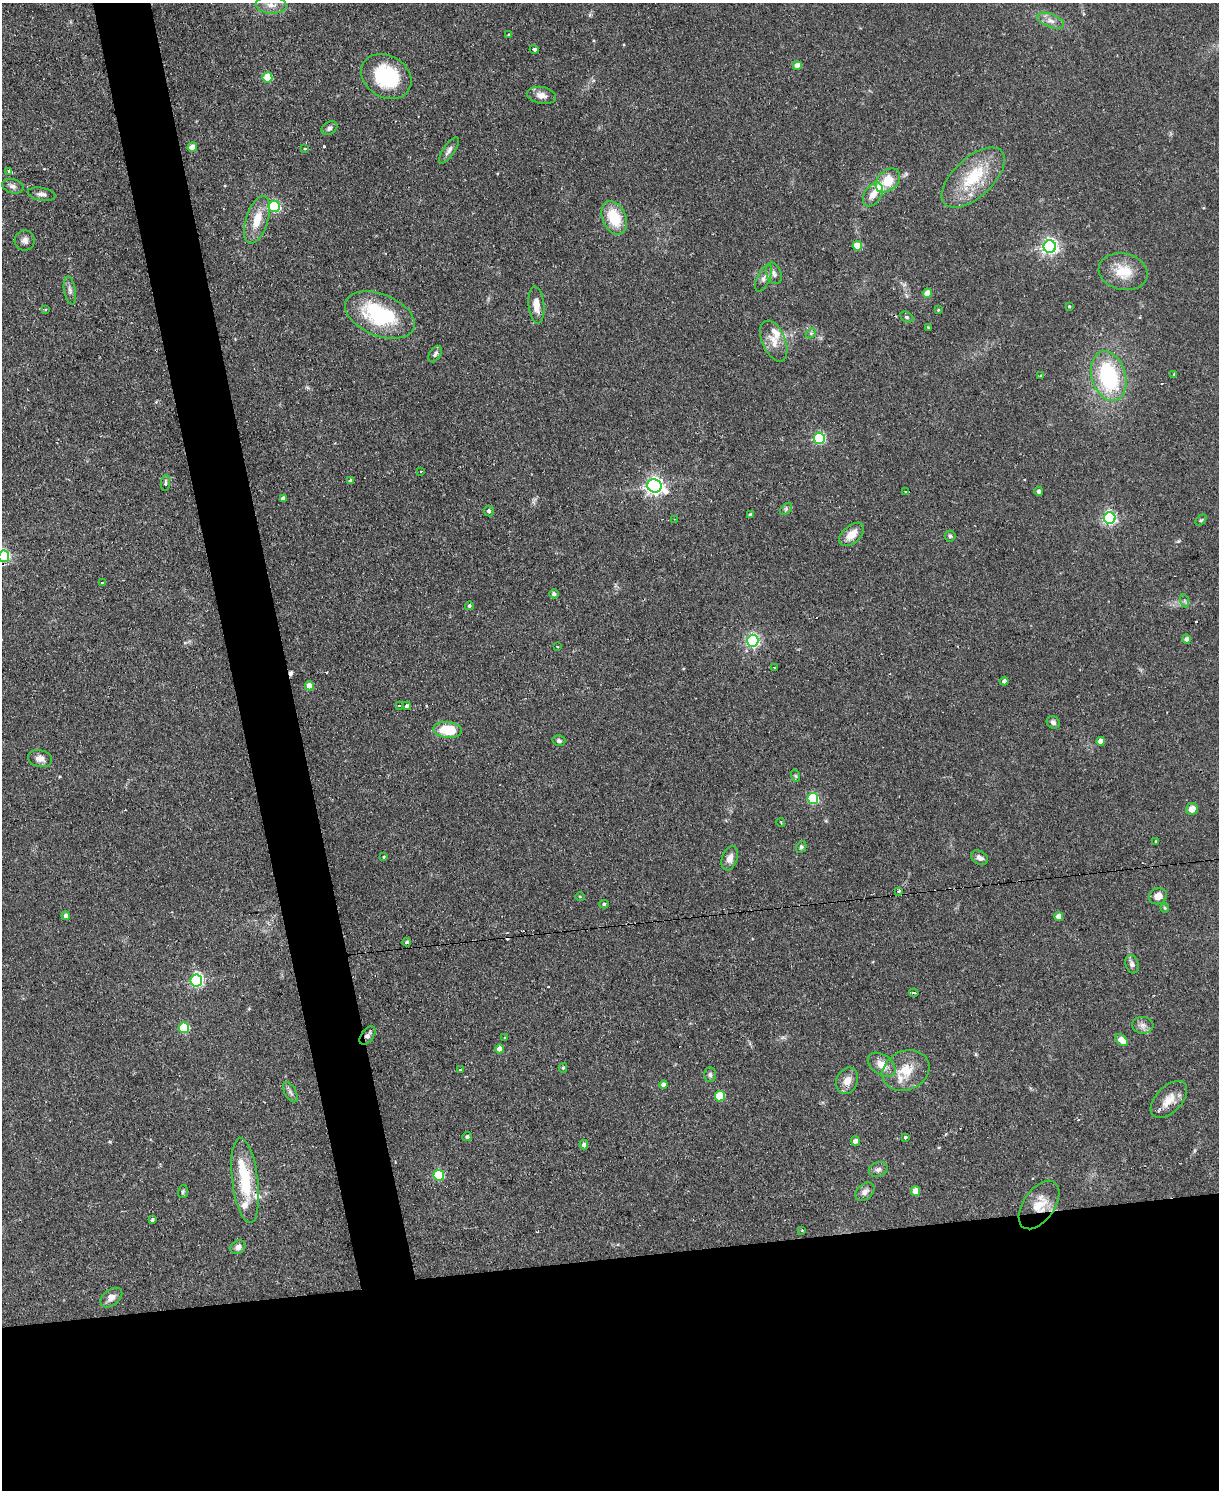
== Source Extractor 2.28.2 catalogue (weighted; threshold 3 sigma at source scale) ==
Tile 11 of 4 x 3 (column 3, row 3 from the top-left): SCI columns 2433-3649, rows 247-1734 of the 4865 x 4839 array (HDU 1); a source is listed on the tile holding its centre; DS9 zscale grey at full resolution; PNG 1221 x 1492 px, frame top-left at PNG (2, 3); each listed source drawn as its Kron ellipse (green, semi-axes under 4 px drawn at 4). Shown black and unused: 20% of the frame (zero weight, under 2 of 3 exposures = <1% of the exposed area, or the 3 px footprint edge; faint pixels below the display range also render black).
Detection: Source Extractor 2.28.2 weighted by HDU 2 'WHT'; one run over the whole footprint, this tile lists its part. Background 0.0867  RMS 0.0058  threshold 0.0261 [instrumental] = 3 sigma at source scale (4.5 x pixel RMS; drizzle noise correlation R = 1.50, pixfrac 1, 0.05/0.05 arcsec/px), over >= 5 px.
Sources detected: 144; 9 cosmic-ray / hot-pixel residue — neither listed nor drawn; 8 inside a brighter listed object's ellipse — not listed separately; the other 127 listed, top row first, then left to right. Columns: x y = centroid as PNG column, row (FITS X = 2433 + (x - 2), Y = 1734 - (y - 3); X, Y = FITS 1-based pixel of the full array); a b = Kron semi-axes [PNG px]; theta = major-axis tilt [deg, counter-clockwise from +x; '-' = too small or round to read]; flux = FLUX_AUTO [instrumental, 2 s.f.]
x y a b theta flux
271 5 15 8 -4 5.3
1051 21 14 7 -20 3.8
508 35 3 3 - 0.47
534 49 4 3 - 7
797 65 4 4 - 6.3
386 76 26 21 -31 40
267 77 5 5 - 21
541 95 14 8 -10 4.3
329 128 8 6 32 1.8
192 147 5 5 - 6.8
305 149 3 3 - 1.6
449 150 15 5 55 2.5
8 172 3 3 - 2.2
973 178 39 19 43 30
888 180 14 10 44 13
13 186 11 7 -14 2.3
41 194 14 6 -10 2.7
873 194 13 8 57 5.5
274 206 5 5 - 59
614 218 17 11 -67 19
257 220 25 11 72 12
25 240 10 10 - 2.8
857 246 5 4 - 13
1050 247 6 6 - 190
1123 272 25 18 -12 15
774 273 11 7 -69 2.4
764 278 14 6 65 2.5
70 291 14 6 -80 2.3
927 293 4 4 - 9.4
536 305 19 7 -84 6.3
1069 307 3 2 - 0.57
45 309 3 2 - 1
938 310 4 3 - 0.49
380 315 37 21 -22 49
907 317 7 5 -27 1.1
928 327 3 2 - 0.45
811 333 6 4 45 0.89
774 341 21 11 -67 7.9
435 354 9 5 59 1.5
1174 374 4 3 - 0.42
1041 376 4 4 - 0.72
1109 376 25 17 -73 57
819 438 5 5 - 63
421 471 3 3 - 0.64
350 480 3 3 - 1.3
165 483 8 4 89 1.3
654 486 7 6 - 230
1039 491 5 4 - 1.6
906 492 3 3 - 2.4
283 498 4 3 - 1.4
786 509 7 4 46 1.1
489 511 5 5 - 1.5
751 515 3 3 - 1.5
1110 518 6 6 - 110
674 519 4 2 - 0.48
1201 520 7 4 44 0.85
852 534 15 8 41 7.4
950 536 5 5 - 1
4 556 5 5 - 70
102 582 3 3 - 1.9
554 594 5 4 - 1.6
1185 601 7 4 -71 0.94
469 606 4 4 - 0.98
1187 639 4 4 - 1.4
753 641 6 6 - 110
557 646 3 3 - 0.87
774 667 3 3 - 1.2
1004 681 4 4 - 1.8
309 686 4 4 - 8.3
399 705 3 3 - 0.76
407 706 4 3 - 1.1
1053 722 7 5 -34 1.8
448 730 14 8 -6 20
559 741 7 5 -13 1.3
1101 741 4 4 - 4.3
40 759 12 8 -13 3.7
796 776 6 4 -71 0.75
813 798 5 5 - 51
1192 809 6 5 - 4.9
781 823 4 3 - 0.54
1156 841 4 2 - 0.4
801 847 6 5 - 1.4
384 857 3 2 - 0.61
730 858 13 7 70 3.9
980 858 9 6 -29 2.7
899 891 3 3 - 1.5
1158 896 9 8 - 4.8
580 897 5 3 - 0.55
604 904 5 4 - 0.76
1165 908 4 4 - 0.65
65 916 4 4 - 1.9
1059 917 4 4 - 6.2
407 942 4 3 - 1.1
1132 964 9 6 -72 2.4
196 981 6 6 - 100
914 993 5 2 - 1.3
1143 1025 11 8 -5 3
184 1028 5 5 - 32
368 1035 10 6 53 2.3
505 1037 3 3 - 0.81
1121 1040 7 4 -41 10
500 1049 4 4 - 5
882 1065 15 10 -36 6.7
563 1068 5 4 - 0.74
460 1070 3 3 - 0.79
906 1070 24 19 24 14
710 1075 7 5 -89 1.3
847 1081 14 10 68 5.7
663 1084 4 4 - 2.1
290 1092 11 5 -61 1.8
720 1096 5 5 - 27
1169 1099 22 13 46 8.4
467 1137 5 4 - 1.2
905 1138 4 3 - 2.1
855 1141 5 4 - 3.4
584 1145 5 4 - 2
878 1169 9 7 16 2.2
439 1175 5 5 - 33
245 1180 43 13 -83 30
183 1191 6 4 74 0.93
915 1191 5 4 - 6.1
865 1192 11 7 42 3.1
1039 1205 27 15 55 12
152 1220 3 3 - 0.92
802 1230 3 3 - 0.44
238 1247 8 6 37 2.6
111 1298 12 7 38 3.6
Overlapping masked pixels (flux is a lower limit): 3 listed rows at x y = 534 49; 368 1035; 1039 1205
Isophote crosses this tile's border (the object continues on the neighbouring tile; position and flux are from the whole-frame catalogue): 1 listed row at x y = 4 556
Unlisted compact peaks at least as high as the median listed source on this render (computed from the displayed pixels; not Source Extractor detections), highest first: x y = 324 146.